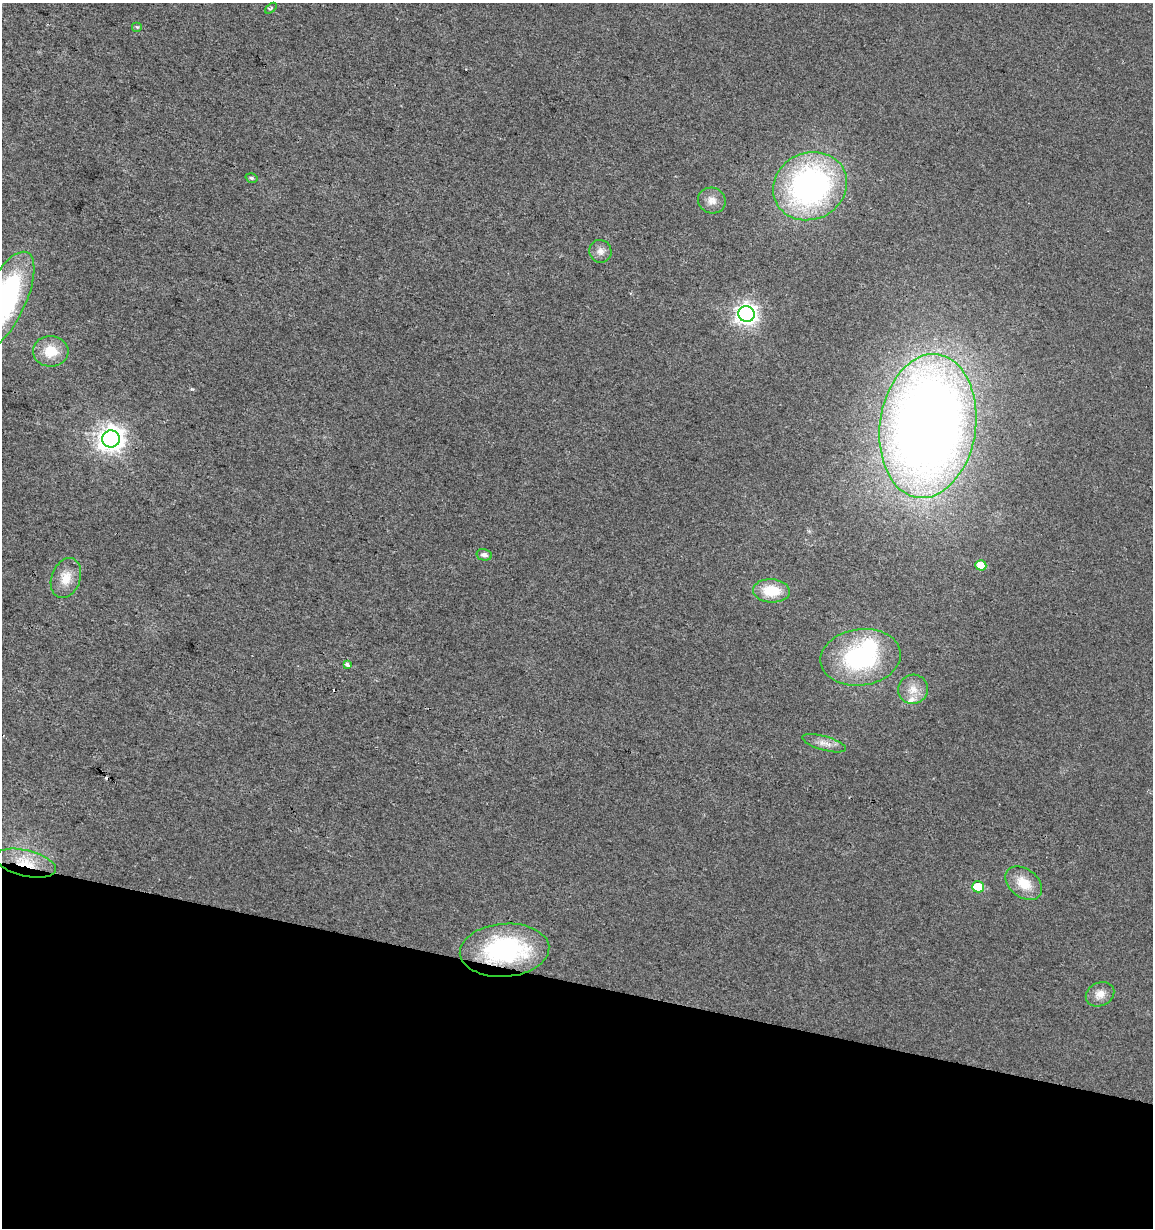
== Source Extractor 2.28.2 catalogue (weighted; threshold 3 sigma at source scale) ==
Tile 15 of 4 x 4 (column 3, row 4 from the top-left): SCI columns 2587-3737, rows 1-1226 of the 5113 x 4909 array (HDU 1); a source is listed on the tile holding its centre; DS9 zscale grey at full resolution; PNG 1155 x 1230 px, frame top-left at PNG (2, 3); each listed source drawn as its Kron ellipse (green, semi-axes under 4 px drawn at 4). Shown black and unused: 20% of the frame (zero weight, under 2 of 3 exposures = <1% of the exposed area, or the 3 px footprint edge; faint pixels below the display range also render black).
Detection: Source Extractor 2.28.2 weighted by HDU 2 'WHT'; one run over the whole footprint, this tile lists its part. Background 0.0138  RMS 0.0058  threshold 0.0263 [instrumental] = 3 sigma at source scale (4.5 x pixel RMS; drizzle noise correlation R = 1.50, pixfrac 1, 0.0396/0.0396 arcsec/px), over >= 5 px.
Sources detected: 29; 1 inside a brighter object's white glare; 3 cosmic-ray / hot-pixel residue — neither listed nor drawn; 1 inside a brighter listed object's ellipse — not listed separately; the other 24 listed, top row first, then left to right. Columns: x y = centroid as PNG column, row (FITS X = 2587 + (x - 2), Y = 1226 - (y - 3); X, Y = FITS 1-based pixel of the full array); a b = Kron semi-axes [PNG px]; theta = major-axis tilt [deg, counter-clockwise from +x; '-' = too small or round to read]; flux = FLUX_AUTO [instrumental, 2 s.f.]
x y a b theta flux
271 8 7 3 38 0.72
137 27 5 5 - 0.82
252 178 6 4 -17 1
810 186 38 33 25 160
712 201 14 13 - 5.2
600 251 11 11 - 3.8
3 302 55 21 64 130
746 314 8 8 - 350
51 351 18 15 -3 12
928 426 72 48 82 810
111 439 9 8 - 520
484 555 7 5 -12 2.5
981 565 5 5 - 10
66 578 21 14 70 9.5
771 591 18 11 -4 16
861 657 40 28 7 71
347 665 4 3 - 5.9
913 689 15 14 - 7.8
824 743 23 7 -16 4.8
25 863 31 13 -13 17
1024 883 20 14 -38 13
978 887 6 5 - 19
505 950 45 26 4 80
1100 994 15 11 24 5.6
Overlapping masked pixels (flux is a lower limit): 2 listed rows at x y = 25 863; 505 950
Isophote crosses this tile's border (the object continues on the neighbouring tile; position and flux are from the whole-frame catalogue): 1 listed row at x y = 3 302